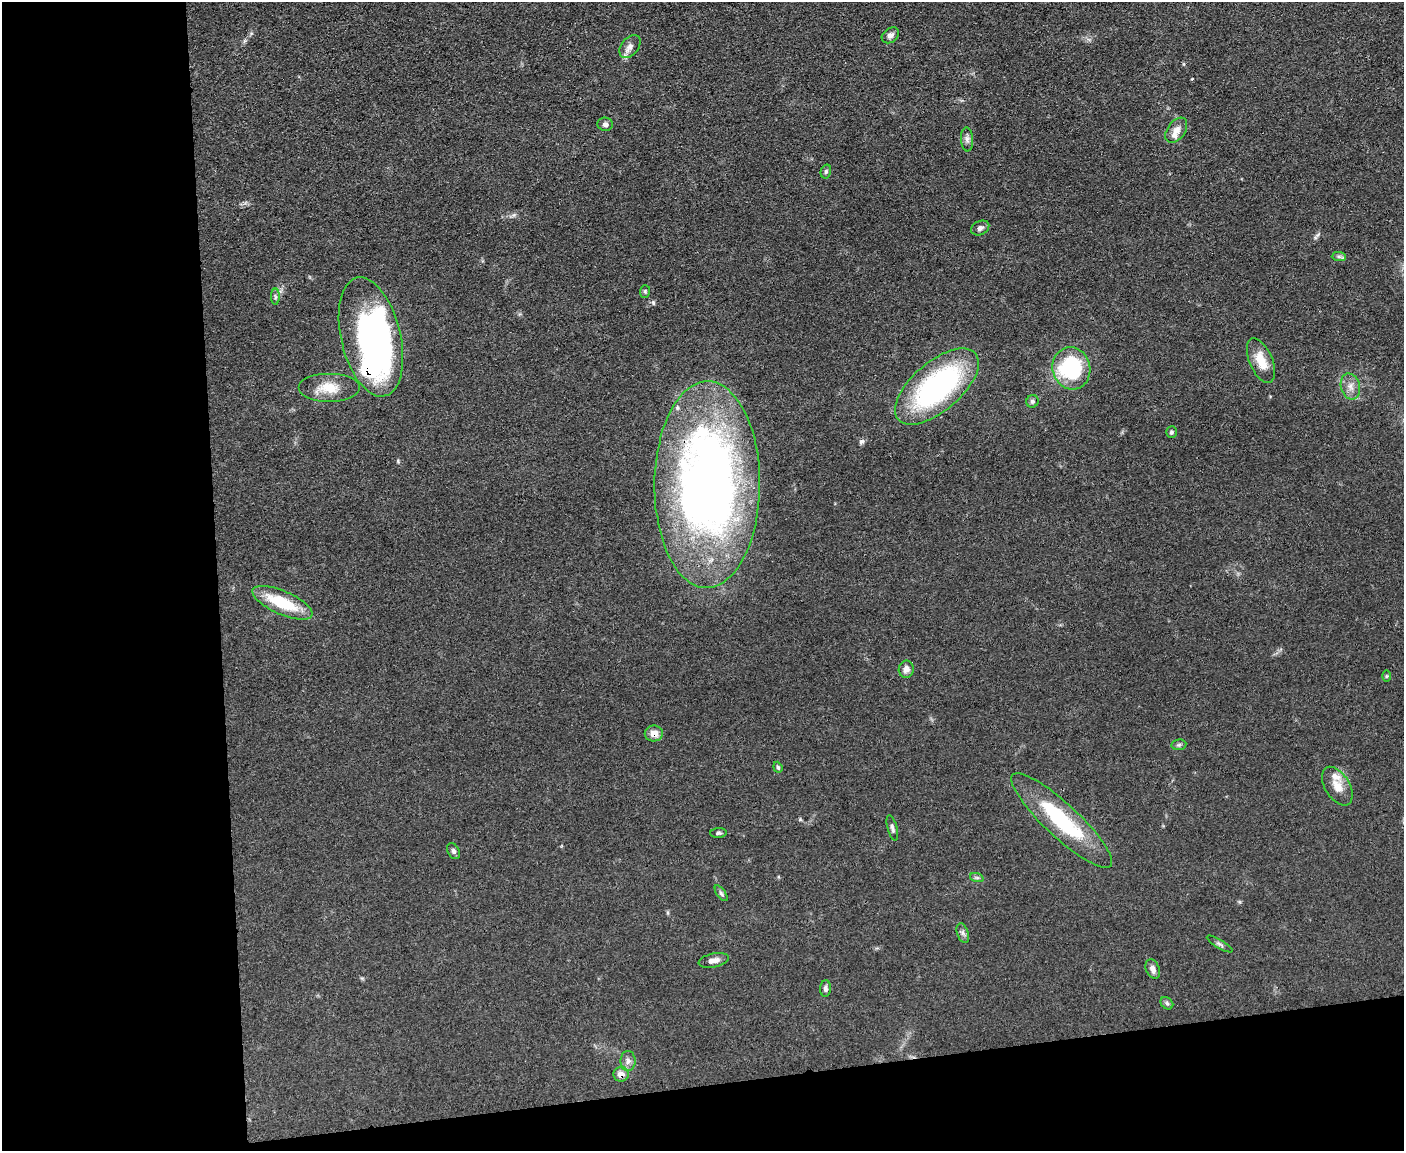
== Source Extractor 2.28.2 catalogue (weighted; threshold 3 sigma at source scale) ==
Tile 10 of 3 x 4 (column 1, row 4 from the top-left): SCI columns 131-1532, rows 2-1150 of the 4573 x 4596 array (HDU 1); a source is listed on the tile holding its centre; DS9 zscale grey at full resolution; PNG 1406 x 1153 px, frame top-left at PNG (2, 2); each listed source drawn as its Kron ellipse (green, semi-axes under 4 px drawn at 4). Shown black and unused: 21% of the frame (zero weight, under 3 of 4 exposures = <1% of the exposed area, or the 3 px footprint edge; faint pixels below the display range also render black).
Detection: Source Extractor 2.28.2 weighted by HDU 2 'WHT'; one run over the whole footprint, this tile lists its part. Background 0.0719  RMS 0.007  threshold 0.0314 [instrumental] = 3 sigma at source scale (4.5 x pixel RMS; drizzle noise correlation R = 1.50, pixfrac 1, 0.05/0.05 arcsec/px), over >= 5 px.
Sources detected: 43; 1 inside a brighter object's white glare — neither listed nor drawn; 2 inside a brighter listed object's ellipse — not listed separately; the other 40 listed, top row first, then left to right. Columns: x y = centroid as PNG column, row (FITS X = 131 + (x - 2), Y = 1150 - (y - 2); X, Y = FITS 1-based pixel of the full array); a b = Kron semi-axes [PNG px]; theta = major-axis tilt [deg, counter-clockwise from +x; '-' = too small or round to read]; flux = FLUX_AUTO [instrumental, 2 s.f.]
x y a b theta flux
890 35 9 7 38 2.9
630 47 13 8 50 4.1
605 124 8 6 -6 2.8
1176 130 14 9 54 6.3
967 139 12 6 -86 2.7
826 171 7 5 75 1.3
980 228 9 7 27 2.4
1339 256 7 4 -1 1.5
645 291 6 5 - 1
275 297 8 4 90 1.4
371 337 61 30 -77 220
1261 361 24 11 -67 13
1071 368 21 19 -76 63
1350 386 13 9 -73 5.3
937 387 51 24 41 140
329 388 31 14 0 15
1032 401 6 6 - 1.8
1171 432 6 5 - 1.3
707 485 103 53 90 540
282 603 32 11 -24 31
906 669 9 7 79 4.1
1386 676 6 4 89 0.79
654 733 9 8 - 5.9
1179 745 7 5 8 1.4
778 767 6 4 -69 1
1337 786 21 12 -59 9
1062 821 67 16 -43 60
892 828 13 4 -75 2.1
718 833 8 5 3 1.3
453 851 8 5 -62 1.8
977 878 7 4 -19 1.2
721 893 9 4 -55 1.4
963 933 10 5 -71 2
1220 944 15 4 -31 1.8
714 960 15 7 12 3.9
1153 969 10 6 -69 4
825 988 8 5 89 2
1167 1003 7 5 -45 1.4
628 1061 10 7 -89 3.4
621 1074 7 7 - 6
Overlapping masked pixels (flux is a lower limit): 4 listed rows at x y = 371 337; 707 485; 654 733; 621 1074
Unlisted compact peaks at least as high as the median listed source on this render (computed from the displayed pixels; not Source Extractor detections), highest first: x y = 653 302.